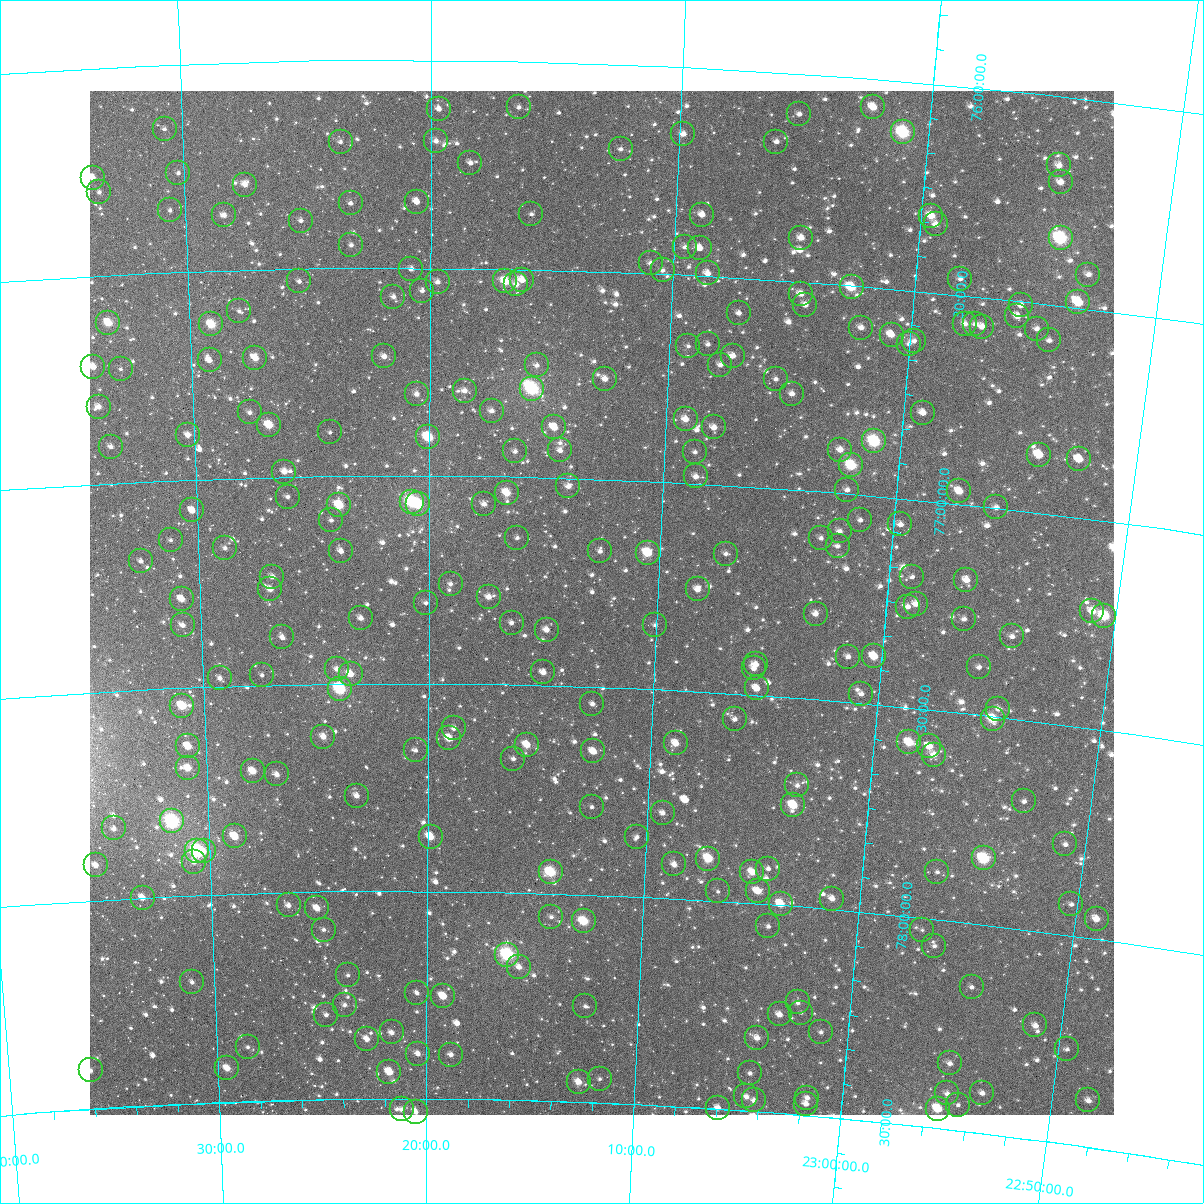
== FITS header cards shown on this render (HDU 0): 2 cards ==
NAXIS1  =                 1024
NAXIS2  =                 1024

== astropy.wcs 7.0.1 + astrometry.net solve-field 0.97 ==
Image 1024 x 1024 px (HDU 0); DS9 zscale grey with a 90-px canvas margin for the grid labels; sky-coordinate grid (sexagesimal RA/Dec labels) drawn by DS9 from the SOLVED WCS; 261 Tycho-2 reference stars matched to detected sources circled (green)
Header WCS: RA---TAN-SIP/DEC--TAN-SIP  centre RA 23:12:26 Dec +77:18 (348.11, +77.30 deg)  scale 8.66 arcsec/px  FOV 147.9' x 147.9'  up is +178 deg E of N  parity flipped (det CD > 0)
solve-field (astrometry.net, Tycho-2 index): VERIFIED the header's WCS against the Tycho-2 star catalogue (verified at 6 index scales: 14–261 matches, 0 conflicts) and refined it, rather than solving blind
Solved WCS: RA---TAN-SIP/DEC--TAN-SIP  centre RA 23:12:26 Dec +77:18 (348.11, +77.30 deg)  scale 8.67 arcsec/px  FOV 147.9' x 147.9'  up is +178 deg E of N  parity flipped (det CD > 0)
The solver's refit moves the header's centre by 0.12 arcsec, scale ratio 1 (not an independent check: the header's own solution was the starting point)
Tycho-2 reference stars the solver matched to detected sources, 261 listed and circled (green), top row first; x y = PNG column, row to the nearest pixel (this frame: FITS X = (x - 90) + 1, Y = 1024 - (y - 91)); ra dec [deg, ICRS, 3 dp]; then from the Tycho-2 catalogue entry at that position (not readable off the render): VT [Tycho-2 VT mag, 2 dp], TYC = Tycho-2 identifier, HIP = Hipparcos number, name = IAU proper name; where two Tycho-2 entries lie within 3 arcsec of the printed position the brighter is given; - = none
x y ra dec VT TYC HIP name
519 107 349.119 +76.111 11.09 4601-329-1 - -
873 107 345.576 +76.068 9.76 4601-1005-1 - -
439 109 349.920 +76.117 10.70 4601-306-1 - -
799 114 346.307 +76.098 11.41 4601-1137-1 - -
165 129 352.677 +76.154 11.84 4602-1247-1 - -
903 132 345.254 +76.123 7.61 4601-2782-1 113648 -
683 134 347.458 +76.162 10.77 4601-3145-1 - -
436 141 349.946 +76.194 11.02 4601-335-1 - -
341 142 350.909 +76.196 11.69 4602-1593-1 - -
776 142 346.517 +76.168 11.62 4601-1727-1 - -
621 149 348.083 +76.205 11.21 4601-1733-1 - -
470 163 349.598 +76.247 11.12 4601-179-1 - -
1059 165 343.662 +76.165 10.15 4601-693-1 - -
178 173 352.557 +76.262 11.46 4602-1703-1 - -
93 178 353.424 +76.263 10.08 4602-1520-1 - -
1061 182 343.628 +76.204 9.93 4601-1091-1 - -
245 185 351.884 +76.295 11.12 4602-964-2 - -
99 192 353.366 +76.299 11.78 4602-1253-1 - -
417 202 350.139 +76.341 10.29 4602-2523-1 - -
351 203 350.812 +76.344 11.54 4602-2456-1 - -
170 210 352.653 +76.351 11.69 4602-1708-1 - -
531 214 348.973 +76.367 11.66 4601-377-1 - -
224 215 352.104 +76.367 10.46 4602-1276-1 - -
702 215 347.227 +76.353 10.61 4601-1859-1 - -
931 216 344.898 +76.317 9.63 4601-1287-1 - -
301 221 351.324 +76.384 11.07 4602-1968-1 - -
936 224 344.844 +76.336 11.48 4601-983-1 - -
801 238 346.202 +76.395 10.57 4601-2362-1 - -
1061 238 343.563 +76.338 7.95 4601-1077-1 113096 -
351 245 350.814 +76.445 11.54 4602-2123-1 - -
685 247 347.389 +76.433 11.32 4601-2102-1 - -
700 248 347.236 +76.434 10.75 4601-1940-1 - -
651 263 347.731 +76.476 11.02 4601-2062-1 - -
411 269 350.194 +76.503 11.14 4602-1176-1 - -
663 270 347.602 +76.492 11.25 4601-1536-1 - -
708 273 347.140 +76.494 10.34 4601-1760-1 - -
1088 275 343.240 +76.418 10.95 4601-2136-1 - -
960 279 344.542 +76.461 11.40 4601-1886-1 - -
522 280 349.051 +76.526 9.98 4601-232-1 - -
299 281 351.353 +76.530 11.91 4602-1412-1 - -
505 281 349.221 +76.530 8.94 4601-237-1 - -
438 282 349.923 +76.534 10.61 4601-191-1 - -
516 284 349.107 +76.537 10.64 4601-217-1 - -
852 287 345.648 +76.504 8.71 4601-1570-1 113786 -
422 291 350.081 +76.555 10.97 4602-1874-1 - -
801 294 346.167 +76.529 10.38 4601-1558-1 - -
393 297 350.379 +76.570 11.33 4602-2370-1 - -
1078 302 343.309 +76.487 8.83 4601-1840-1 - -
805 305 346.114 +76.555 10.54 4601-2188-1 - -
1021 305 343.890 +76.510 10.76 4601-1522-1 - -
239 311 351.982 +76.598 11.98 4602-949-1 - -
739 313 346.792 +76.585 10.57 4601-1278-1 - -
1017 316 343.916 +76.537 10.58 4601-1776-1 - -
108 323 353.345 +76.615 8.94 4602-1095-1 116255 -
211 324 352.273 +76.628 8.70 4602-1118-1 - -
965 324 344.451 +76.568 10.39 4601-1950-1 - -
975 324 344.345 +76.566 11.18 4601-1750-1 - -
982 327 344.268 +76.571 10.66 4601-1596-1 - -
861 328 345.515 +76.599 10.82 4601-694-1 - -
1037 329 343.704 +76.561 10.89 4601-1544-1 - -
892 335 345.196 +76.610 9.98 4601-1272-1 113628 -
1049 340 343.562 +76.586 11.44 4601-1986-1 - -
914 341 344.956 +76.620 10.81 4601-1044-1 - -
708 344 347.095 +76.664 11.06 4601-1360-1 - -
909 344 345.009 +76.628 11.12 4601-1042-1 - -
688 346 347.304 +76.671 11.13 4601-678-1 - -
384 356 350.475 +76.713 10.35 4602-1369-1 - -
733 356 346.833 +76.689 11.24 4601-2004-1 - -
255 358 351.831 +76.713 9.71 4602-1330-1 115777 -
210 360 352.306 +76.715 10.72 4602-1025-1 - -
537 365 348.878 +76.731 11.29 4601-312-1 - -
720 365 346.956 +76.712 10.92 4601-1912-1 - -
93 367 353.523 +76.718 9.93 4602-1702-1 - -
121 369 353.240 +76.726 11.62 4602-2449-1 - -
605 379 348.157 +76.758 10.82 4601-194-1 - -
776 379 346.367 +76.737 11.31 4601-958-1 - -
532 389 348.918 +76.787 7.36 4601-343-1 114833 -
465 391 349.630 +76.795 10.53 4601-161-1 - -
417 394 350.136 +76.804 10.57 4602-1340-1 - -
792 394 346.186 +76.771 10.53 4601-788-1 - -
99 407 353.492 +76.815 10.34 4602-1242-1 - -
492 411 349.344 +76.842 10.59 4601-82-1 - -
250 412 351.900 +76.843 10.90 4602-1248-1 - -
923 413 344.796 +76.791 10.91 4601-1410-1 - -
686 419 347.289 +76.847 9.96 4601-1512-1 - -
269 425 351.697 +76.875 8.94 4602-1833-1 - -
554 427 348.679 +76.879 9.53 4605-3-1 - -
714 427 346.986 +76.863 10.84 4601-938-1 - -
330 432 351.056 +76.895 11.39 4606-2070-1 - -
188 435 352.563 +76.892 10.61 4606-2254-1 - -
428 437 350.011 +76.908 8.35 4606-1498-1 115202 -
874 441 345.280 +76.869 7.90 4601-1768-1 113656 -
111 447 353.386 +76.912 11.10 4606-2422-1 - -
560 450 348.607 +76.934 10.76 4605-764-1 - -
840 450 345.633 +76.896 10.27 4605-1680-1 - -
515 451 349.087 +76.939 10.93 4605-777-1 - -
695 452 347.174 +76.925 11.27 4605-1521-1 - -
1039 455 343.533 +76.862 9.24 4601-1334-1 - -
1079 459 343.106 +76.861 10.23 4601-1420-1 - -
851 465 345.503 +76.931 8.39 4605-1170-1 - -
284 472 351.547 +76.988 11.20 4606-1828-1 - -
696 476 347.150 +76.983 10.37 4605-1497-1 - -
568 486 348.511 +77.020 10.67 4605-888-1 - -
847 490 345.525 +76.991 11.59 4605-1449-1 - -
959 491 344.330 +76.970 9.68 4605-1113-1 - -
507 493 349.167 +77.039 9.19 4605-807-1 - -
288 497 351.516 +77.048 11.36 4606-2179-1 - -
412 502 350.188 +77.063 7.66 4606-1120-1 115262 -
418 504 350.118 +77.069 8.39 4606-1552-1 - -
484 504 349.408 +77.067 10.55 4605-912-1 - -
339 505 350.969 +77.069 9.23 4606-1984-1 - -
996 507 343.922 +76.999 10.70 4605-1563-1 - -
192 510 352.549 +77.074 9.82 4606-1508-1 - -
331 520 351.053 +77.106 11.43 4606-2152-1 - -
860 520 345.360 +77.061 11.45 4605-1488-1 - -
900 524 344.927 +77.063 11.19 4605-1131-1 - -
840 531 345.570 +77.092 11.23 4605-1791-1 - -
517 538 349.045 +77.147 11.19 4605-648-1 - -
821 538 345.767 +77.112 11.68 4605-3256-1 - -
171 540 352.794 +77.143 11.50 4606-2318-1 - -
838 546 345.579 +77.128 12.00 4605-3235-1 - -
225 548 352.210 +77.167 11.47 4606-2336-1 - -
341 551 350.952 +77.181 11.59 4606-2484-1 - -
600 551 348.144 +77.174 11.05 4605-249-1 - -
648 553 347.628 +77.172 8.83 4605-413-1 - -
726 554 346.782 +77.165 11.17 4605-3003-1 - -
141 561 353.126 +77.191 11.49 4606-482-1 - -
272 577 351.704 +77.240 10.65 4606-558-1 - -
912 577 344.747 +77.186 11.22 4605-3026-1 - -
966 580 344.157 +77.181 10.75 4605-3030-1 - -
451 584 349.762 +77.260 11.33 4605-875-1 - -
270 589 351.729 +77.269 10.05 4606-1278-1 - -
698 589 347.065 +77.255 10.99 4605-2614-1 - -
489 597 349.343 +77.291 10.93 4605-586-1 - -
182 599 352.701 +77.286 10.04 4606-2250-1 - -
426 603 350.033 +77.306 11.27 4606-1138-1 - -
916 604 344.678 +77.250 10.37 4605-2635-1 - -
908 607 344.763 +77.258 11.22 4605-2717-1 - -
1092 611 342.761 +77.221 10.40 4605-2894-1 - -
816 614 345.760 +77.294 10.55 4605-2053-1 - -
1104 616 342.625 +77.228 8.38 4605-3061-1 112795 -
361 618 350.743 +77.343 10.49 4606-1746-1 - -
964 619 344.140 +77.275 11.21 4605-3145-1 - -
512 623 349.088 +77.351 11.56 4605-141-1 - -
183 625 352.702 +77.349 10.35 4606-1644-1 - -
655 625 347.512 +77.346 11.06 4605-618-1 - -
547 630 348.700 +77.366 10.29 4605-794-1 - -
1012 636 343.594 +77.304 11.21 4605-3189-1 - -
282 637 351.610 +77.386 11.39 4606-1010-1 - -
874 656 345.082 +77.385 9.45 4605-2257-1 - -
848 657 345.366 +77.391 11.36 4605-2259-1 - -
756 664 346.378 +77.426 11.27 4605-2831-1 - -
979 667 343.919 +77.386 11.26 4605-2001-1 - -
754 668 346.399 +77.436 11.14 4605-2748-1 - -
337 669 351.014 +77.465 10.63 4606-2331-1 - -
543 672 348.724 +77.469 11.44 4605-821-1 - -
351 674 350.863 +77.477 9.80 4606-840-1 - -
262 675 351.846 +77.476 11.77 4606-1064-1 - -
220 678 352.313 +77.480 10.76 4606-1146-1 - -
757 688 346.350 +77.483 10.48 4605-2213-1 - -
340 689 350.985 +77.512 7.59 4606-1768-1 115513 -
861 694 345.186 +77.477 11.46 4605-2733-1 - -
592 704 348.167 +77.541 11.39 4605-273-1 - -
182 706 352.745 +77.543 8.59 4606-646-1 - -
998 709 343.655 +77.480 11.11 4605-1358-1 - -
735 719 346.573 +77.561 11.90 4605-1226-1 - -
993 719 343.707 +77.506 8.76 4605-2612-1 113155 -
454 728 349.710 +77.608 10.94 4605-321-1 - -
323 737 351.174 +77.627 10.01 4606-140-1 - -
449 738 349.763 +77.632 9.90 4605-680-1 - -
909 742 344.604 +77.584 9.05 4605-2499-1 - -
676 743 347.215 +77.627 10.26 4605-27-1 - -
527 745 348.885 +77.644 9.50 4605-495-1 - -
188 746 352.698 +77.641 9.30 4606-426-1 - -
929 746 344.380 +77.588 9.90 4605-1580-1 - -
416 750 350.139 +77.661 11.23 4606-166-1 - -
593 751 348.140 +77.655 10.05 4605-283-1 - -
934 755 344.314 +77.607 10.44 4605-2944-1 - -
513 759 349.037 +77.679 11.22 4605-655-1 - -
188 768 352.708 +77.693 9.53 4606-350-1 - -
253 771 351.979 +77.706 9.61 4606-408-1 - -
277 774 351.708 +77.716 10.91 4606-772-1 - -
797 785 345.819 +77.710 11.45 4605-1520-1 - -
357 796 350.807 +77.770 10.71 4606-64-1 - -
1024 801 343.250 +77.695 11.25 4605-2121-1 - -
793 805 345.848 +77.758 9.16 4605-2361-1 - -
592 807 348.134 +77.789 11.93 4605-653-1 - -
663 813 347.325 +77.796 11.38 4605-503-1 - -
172 821 352.915 +77.820 7.04 4606-838-1 116114 -
114 828 353.583 +77.830 10.59 4606-116-1 - -
235 836 352.204 +77.862 9.85 4606-424-1 - -
431 837 349.966 +77.869 9.42 4605-115-1 - -
637 837 347.603 +77.856 11.67 4605-331-1 - -
1065 844 342.726 +77.785 12.34 4605-2243-1 - -
197 851 352.642 +77.894 7.11 4606-1012-1 116023 -
204 851 352.564 +77.894 10.93 4606-528-1 - -
984 858 343.630 +77.843 8.10 4605-1388-1 113125 -
708 859 346.773 +77.900 8.90 4605-555-1 - -
194 862 352.682 +77.919 10.99 4606-2089-1 - -
674 864 347.163 +77.919 10.59 4605-357-1 - -
96 865 353.814 +77.916 10.49 4606-2119-1 - -
768 869 346.080 +77.914 12.38 4605-1997-1 - -
551 872 348.579 +77.949 8.33 4605-217-1 114722 -
752 872 346.258 +77.926 9.93 4605-1157-1 - -
937 872 344.143 +77.887 11.45 4605-1526-1 - -
718 891 346.642 +77.977 11.96 4605-209-1 - -
758 891 346.182 +77.970 9.81 4605-1949-1 - -
143 898 353.293 +78.000 10.00 4606-1541-1 - -
832 899 345.315 +77.974 10.53 4605-2559-1 - -
781 904 345.906 +77.997 9.66 4605-3135-1 - -
1071 904 342.569 +77.926 12.31 4605-2870-1 - -
289 905 351.608 +78.031 11.20 4606-1491-1 - -
317 908 351.278 +78.039 10.23 4606-1289-1 - -
551 917 348.557 +78.057 11.53 4605-752-1 - -
1097 919 342.252 +77.953 10.19 4605-1238-1 112666 -
584 921 348.180 +78.065 8.69 4605-349-1 - -
768 926 346.030 +78.053 11.94 4605-1205-1 - -
324 930 351.205 +78.091 11.27 4606-1951-1 - -
922 930 344.248 +78.030 11.90 4605-1277-1 - -
934 946 344.087 +78.065 11.79 4605-2445-1 - -
507 955 349.058 +78.150 7.41 4605-387-1 114883 -
519 967 348.917 +78.180 10.42 4605-347-1 - -
348 975 350.931 +78.202 11.78 4606-1113-1 - -
192 982 352.765 +78.208 11.52 4606-995-1 - -
972 987 343.601 +78.153 11.95 4605-2164-1 - -
417 993 350.118 +78.245 11.46 4606-1545-1 - -
443 996 349.805 +78.252 9.48 4605-306-1 - -
798 1002 345.621 +78.231 11.80 4605-1928-1 - -
345 1005 350.973 +78.273 10.82 4606-1487-1 - -
585 1006 348.125 +78.269 12.05 4605-358-1 - -
801 1013 345.570 +78.255 12.18 4605-2458-1 - -
780 1014 345.822 +78.263 10.83 4605-1174-1 - -
326 1015 351.192 +78.297 11.21 4606-411-1 - -
1035 1025 342.803 +78.226 11.45 4605-1615-1 - -
392 1032 350.418 +78.340 10.45 4606-1331-1 - -
821 1032 345.318 +78.297 11.46 4605-2478-1 - -
757 1038 346.067 +78.323 10.15 4605-426-1 - -
367 1039 350.714 +78.356 10.43 4606-1303-1 - -
248 1047 352.135 +78.369 11.63 4606-635-1 - -
1067 1049 342.397 +78.273 11.85 4605-1552-1 - -
418 1054 350.107 +78.391 10.57 4606-147-1 - -
451 1055 349.708 +78.393 10.64 4605-302-1 - -
950 1063 343.755 +78.341 11.11 4605-1910-1 - -
227 1068 352.388 +78.419 9.56 4606-167-1 - -
91 1070 354.023 +78.407 11.02 4606-1321-1 - -
389 1072 350.444 +78.435 9.50 4606-603-1 - -
750 1073 346.122 +78.409 11.71 4605-396-1 - -
600 1079 347.918 +78.442 11.42 4605-438-1 - -
579 1082 348.171 +78.452 9.85 4605-330-1 - -
947 1093 343.746 +78.414 11.22 4605-1432-1 - -
982 1093 343.331 +78.403 11.76 4605-1282-1 - -
746 1096 346.147 +78.465 10.76 4605-320-1 - -
807 1098 345.414 +78.457 11.12 4605-1561-1 - -
754 1100 346.052 +78.473 11.69 4605-134-1 - -
1088 1100 342.060 +78.388 10.67 4605-1372-1 - -
806 1104 345.424 +78.472 10.95 4605-1480-1 - -
958 1105 343.605 +78.438 12.18 4605-1183-1 - -
718 1108 346.480 +78.497 11.05 4605-578-1 - -
402 1109 350.295 +78.526 11.10 4606-1203-1 - -
938 1109 343.838 +78.453 9.17 4605-1594-1 - -
416 1112 350.129 +78.532 11.06 4606-707-1 - -